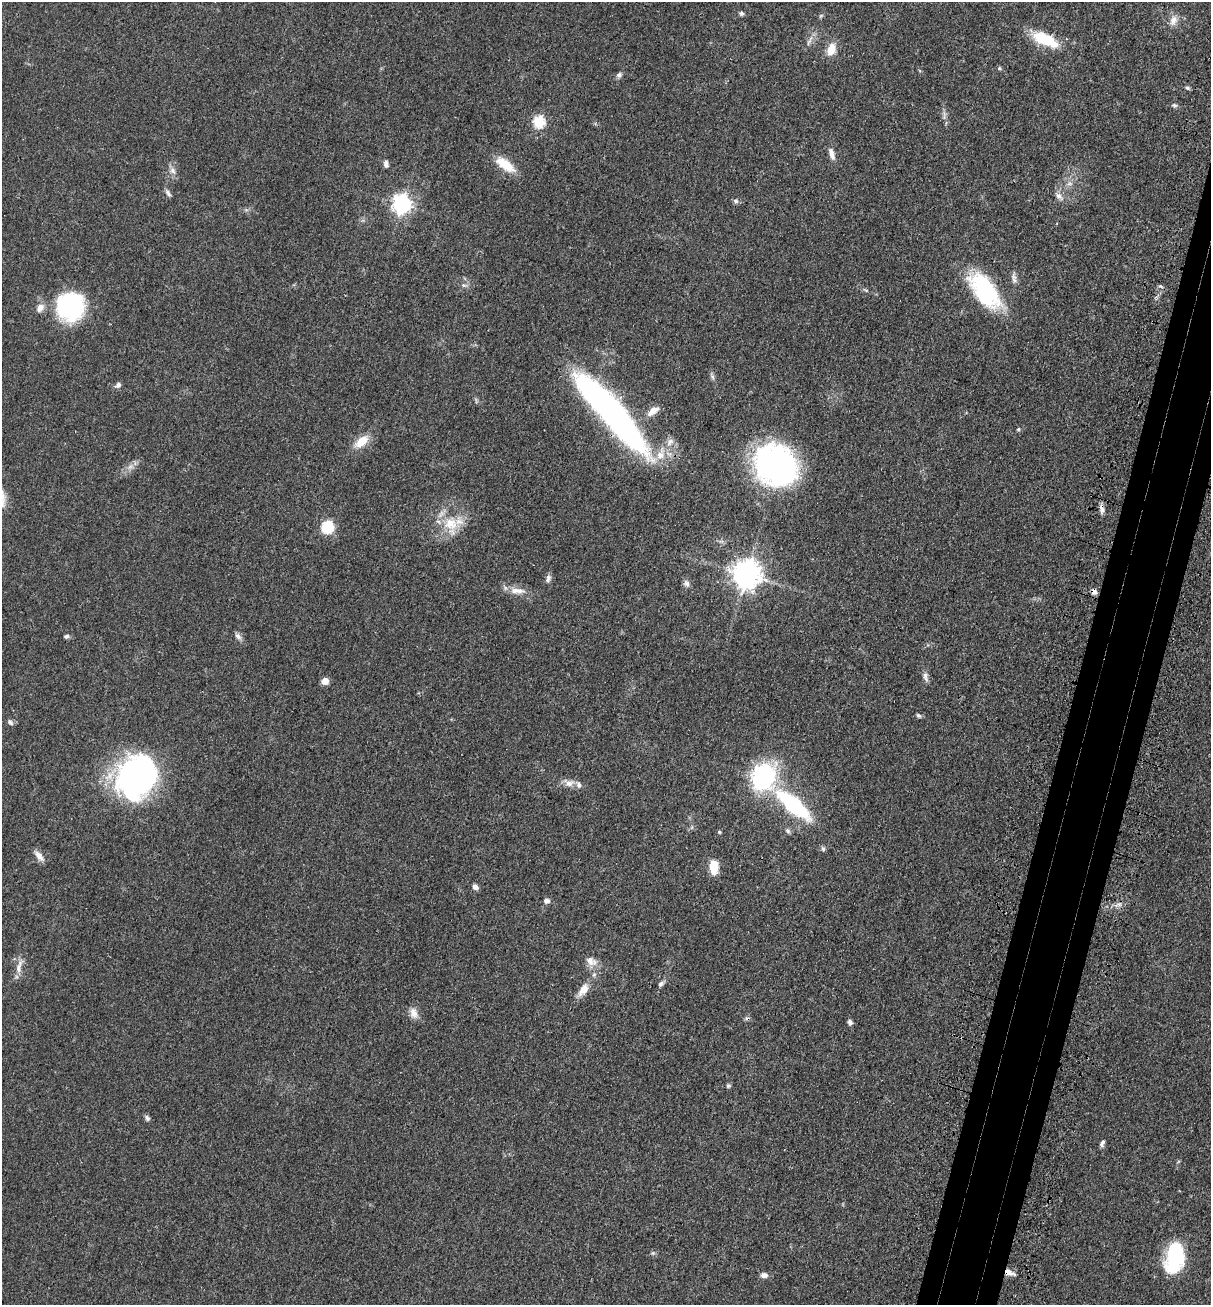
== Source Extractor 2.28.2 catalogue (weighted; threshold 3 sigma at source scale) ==
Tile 10 of 4 x 4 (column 2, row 3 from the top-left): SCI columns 1415-2623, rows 1374-2676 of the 5369 x 5354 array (HDU 1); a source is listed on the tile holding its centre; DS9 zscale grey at full resolution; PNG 1213 x 1307 px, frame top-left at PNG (2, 2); no overlay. Shown black and unused: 5% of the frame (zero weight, under 3 of 4 exposures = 6% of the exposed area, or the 3 px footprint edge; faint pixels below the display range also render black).
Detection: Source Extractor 2.28.2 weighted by HDU 2 'WHT'; one run over the whole footprint, this tile lists its part. Background 0.0449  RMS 0.005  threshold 0.0225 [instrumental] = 3 sigma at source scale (4.5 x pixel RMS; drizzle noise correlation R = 1.50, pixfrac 1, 0.05/0.05 arcsec/px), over >= 5 px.
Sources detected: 76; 3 inside a brighter object's white glare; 2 cosmic-ray / hot-pixel residue — not listed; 2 inside a brighter listed object's ellipse — not listed separately; the other 69 listed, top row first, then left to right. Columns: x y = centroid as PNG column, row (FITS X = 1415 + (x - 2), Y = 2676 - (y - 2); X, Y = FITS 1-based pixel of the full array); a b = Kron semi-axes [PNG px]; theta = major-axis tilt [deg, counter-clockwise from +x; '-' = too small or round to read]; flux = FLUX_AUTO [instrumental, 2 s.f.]
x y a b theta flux
741 13 6 5 - 1
1173 20 14 10 69 3.7
1047 40 30 15 -24 17
809 41 20 3 64 1.8
831 49 13 9 70 7.5
999 68 5 4 - 0.7
619 75 8 6 40 1.4
1187 88 6 5 - 0.85
1174 105 7 6 - 1.1
539 122 6 6 - 43
831 154 15 6 -73 3.1
386 164 9 6 -88 1.7
505 164 28 11 -36 10
173 171 11 7 -53 2.3
168 193 12 5 -58 1.5
1059 196 11 7 -40 2.3
736 201 8 6 -16 1.2
402 204 7 7 - 230
1014 278 16 5 -83 2.1
463 285 6 5 - 0.94
984 290 39 20 -55 53
70 306 30 30 - 48
40 308 12 8 55 3.2
118 385 8 6 39 1.6
653 411 16 7 38 4.6
613 413 99 22 -49 180
1018 429 5 4 - 0.6
361 442 16 9 39 8.7
670 442 12 8 51 3.2
776 465 45 39 -43 110
130 467 7 4 19 1.5
1101 508 13 6 -82 2.4
451 524 22 18 2 14
327 527 6 6 - 52
746 574 9 8 - 660
548 579 12 6 76 1.8
687 583 9 7 -50 1.7
517 591 22 7 -2 5
66 636 6 5 - 1.2
238 636 10 6 -49 1.8
925 677 14 6 -76 2
325 681 7 7 - 3.3
918 716 7 5 -37 0.92
10 722 9 5 -59 1.2
763 776 10 9 - 200
137 777 42 34 58 140
569 783 12 9 1 3.5
794 805 41 14 -41 46
788 831 8 6 -46 1.1
719 832 4 4 - 0.69
823 849 6 5 - 1
39 856 16 7 -49 3
714 867 16 9 -88 8.1
475 887 7 5 -42 2
546 901 7 6 - 1.8
1119 904 9 4 9 1.7
590 961 15 10 -48 4.1
19 967 21 7 77 4.3
661 984 7 6 - 1.3
583 990 18 9 53 5.4
413 1013 14 10 -71 3.7
850 1022 7 6 - 1.3
728 1086 6 5 - 0.79
147 1118 8 5 -62 1.2
1102 1143 9 5 67 1.4
653 1253 5 5 - 0.72
1175 1255 31 22 80 28
1009 1273 14 6 -18 3.1
764 1275 8 6 -8 2.2
Overlapping masked pixels (flux is a lower limit): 4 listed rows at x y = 613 413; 776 465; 1101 508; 1009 1273